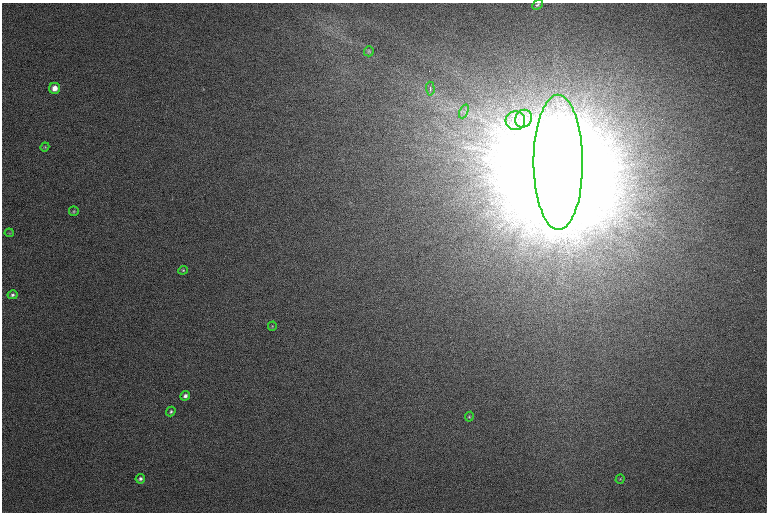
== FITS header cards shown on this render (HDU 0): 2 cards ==
NAXIS1  =                 1530 /
NAXIS2  =                 1020 /

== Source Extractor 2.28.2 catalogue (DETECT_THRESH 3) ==
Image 1530 x 1020 px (HDU 0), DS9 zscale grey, zoomed out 1/2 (1 PNG px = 2 x 2 image px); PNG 769 x 514 px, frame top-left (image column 2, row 1019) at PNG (2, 3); each listed source drawn as its Kron ellipse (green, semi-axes under 4 px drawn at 4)
Background 172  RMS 11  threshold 33.1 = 3 sigma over >= 5 px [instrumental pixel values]
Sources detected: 20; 1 cannot appear on this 1/2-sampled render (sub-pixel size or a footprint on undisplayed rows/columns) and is neither listed nor drawn; the other 19 listed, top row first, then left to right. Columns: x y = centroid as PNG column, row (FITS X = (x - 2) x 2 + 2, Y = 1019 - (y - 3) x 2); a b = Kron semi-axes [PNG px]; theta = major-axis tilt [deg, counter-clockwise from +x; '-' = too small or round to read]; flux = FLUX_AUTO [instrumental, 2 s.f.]
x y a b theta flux
537 5 6 3 43 4.1e+03
369 51 5 5 - 3.5e+03
54 88 5 5 - 2.4e+04
430 89 7 3 -87 5.2e+03
464 111 7 3 66 6.1e+03
524 119 9 8 - 2.6e+04
515 121 10 9 - 2.3e+04
45 147 4 4 - 2.6e+03
558 162 67 24 -90 7.8e+07
74 211 5 4 - 3.1e+03
9 233 4 2 - 1.4e+03
183 270 5 3 - 2.4e+03
13 295 5 4 - 5.1e+03
272 326 5 3 - 2.1e+03
185 396 5 4 - 8.1e+03
171 412 5 4 - 4.0e+03
469 417 5 3 - 2.3e+03
140 479 5 4 - 5.8e+03
620 479 5 3 - 2.4e+03
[1 sub-pixel or undisplayed-footprint detection neither listed nor drawn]